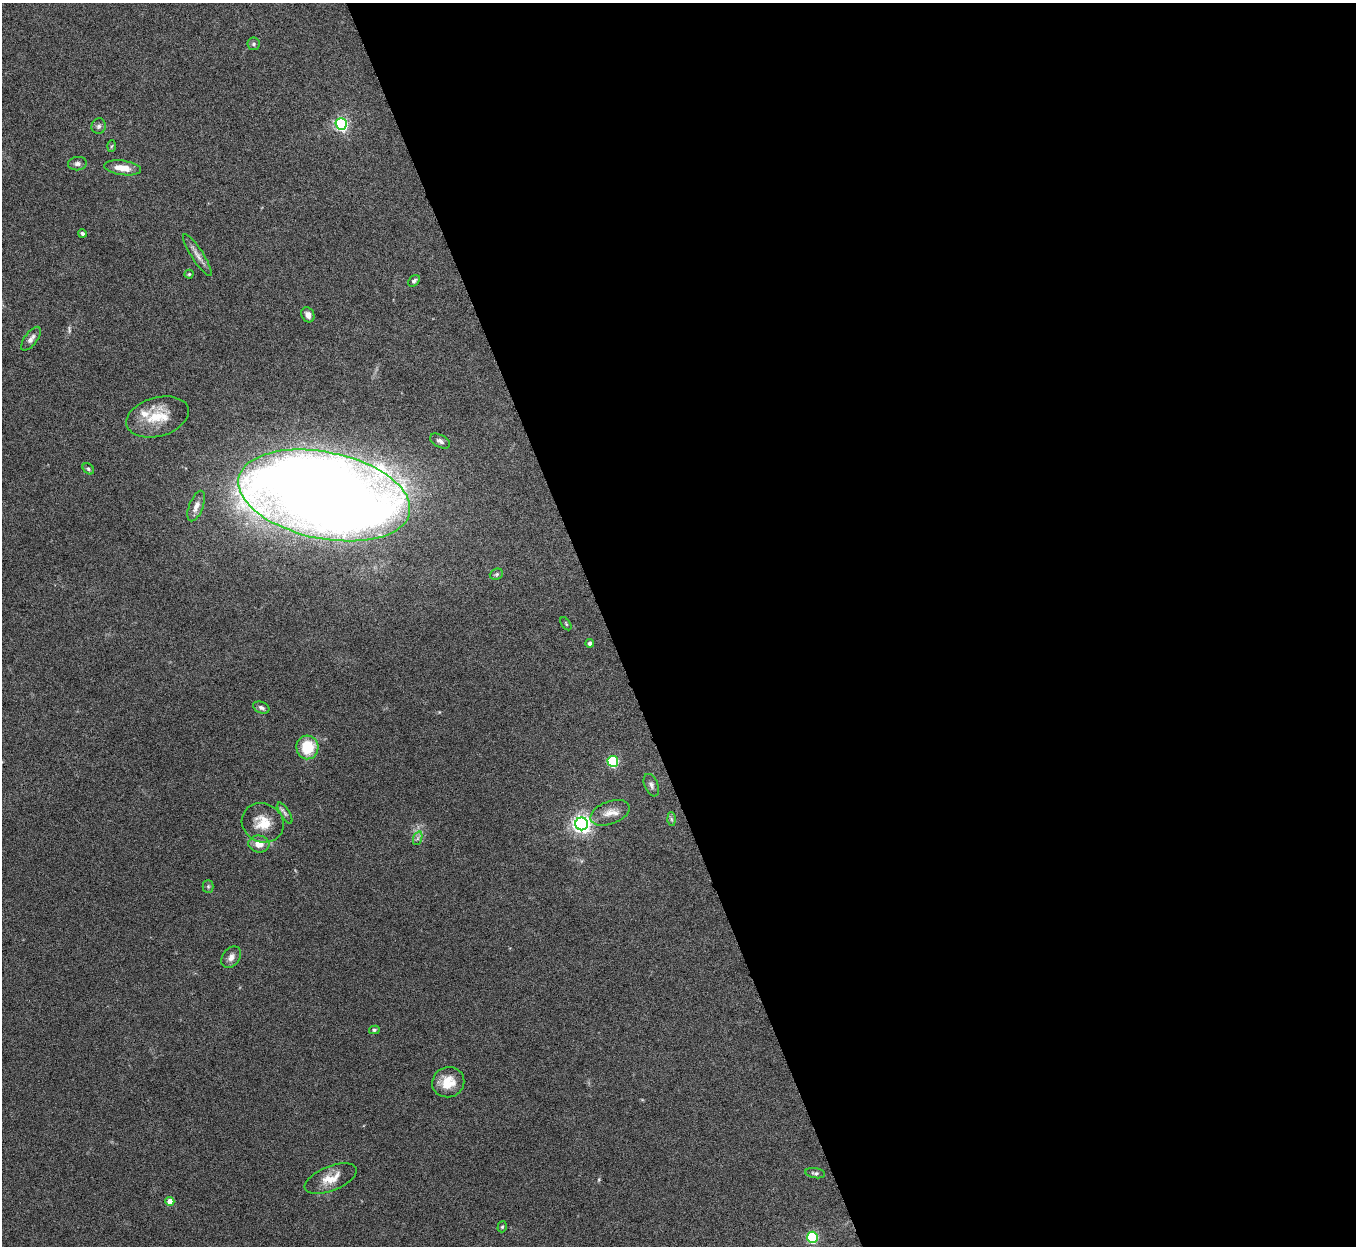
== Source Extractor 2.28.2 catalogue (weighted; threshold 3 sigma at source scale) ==
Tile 8 of 4 x 4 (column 4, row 2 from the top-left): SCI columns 4065-5418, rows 2640-3883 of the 5422 x 5403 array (HDU 1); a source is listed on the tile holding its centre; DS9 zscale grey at full resolution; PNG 1358 x 1248 px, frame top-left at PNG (2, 3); each listed source drawn as its Kron ellipse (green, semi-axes under 4 px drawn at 4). Shown black and unused: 55% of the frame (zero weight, under 5 of 10 exposures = <1% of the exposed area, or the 3 px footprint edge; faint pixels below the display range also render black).
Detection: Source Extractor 2.28.2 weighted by HDU 2 'WHT'; one run over the whole footprint, this tile lists its part. Background 0.145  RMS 0.0057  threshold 0.0235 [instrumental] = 3 sigma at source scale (4.09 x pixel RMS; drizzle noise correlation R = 1.36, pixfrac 0.8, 0.05/0.05 arcsec/px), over >= 5 px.
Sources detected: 43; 1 too faint to see at this stretch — neither listed nor drawn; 2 inside a brighter listed object's ellipse — not listed separately; the other 40 listed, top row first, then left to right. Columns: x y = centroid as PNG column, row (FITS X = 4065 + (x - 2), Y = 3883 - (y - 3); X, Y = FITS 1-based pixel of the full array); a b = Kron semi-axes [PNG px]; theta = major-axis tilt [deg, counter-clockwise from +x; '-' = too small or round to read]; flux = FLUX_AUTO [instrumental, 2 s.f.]
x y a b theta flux
254 44 6 6 - 1.1
341 124 6 5 - 110
99 126 8 7 - 1.6
111 146 6 4 87 0.69
77 164 9 6 7 1.8
122 168 18 7 -8 7.3
82 234 4 3 - 1.1
197 255 24 6 -57 3.6
189 274 4 4 - 0.67
414 281 7 4 44 1.2
308 315 8 6 -61 2.5
31 339 14 6 53 2.6
158 417 32 19 16 16
440 441 11 6 -27 2.1
88 469 6 4 -42 0.94
324 495 87 43 -12 1500
196 506 16 7 69 3.5
496 574 7 5 21 1
566 624 7 3 -54 0.67
590 643 4 4 - 2.2
261 708 8 5 -22 1.7
307 747 12 11 - 19
613 761 5 5 - 52
651 785 12 7 -67 1.9
285 813 12 4 -58 1.6
610 813 20 11 21 6
671 819 6 4 -88 0.96
263 823 21 19 -29 11
582 824 6 6 - 250
418 838 7 4 71 1.2
259 844 10 8 -7 5.4
208 886 6 5 - 0.89
231 957 12 8 54 2.9
374 1030 5 4 - 0.79
448 1082 16 15 - 9.8
815 1173 10 5 -9 1.2
331 1178 28 12 22 8.8
170 1201 4 4 - 6.5
502 1227 6 4 73 0.7
812 1237 5 5 - 59